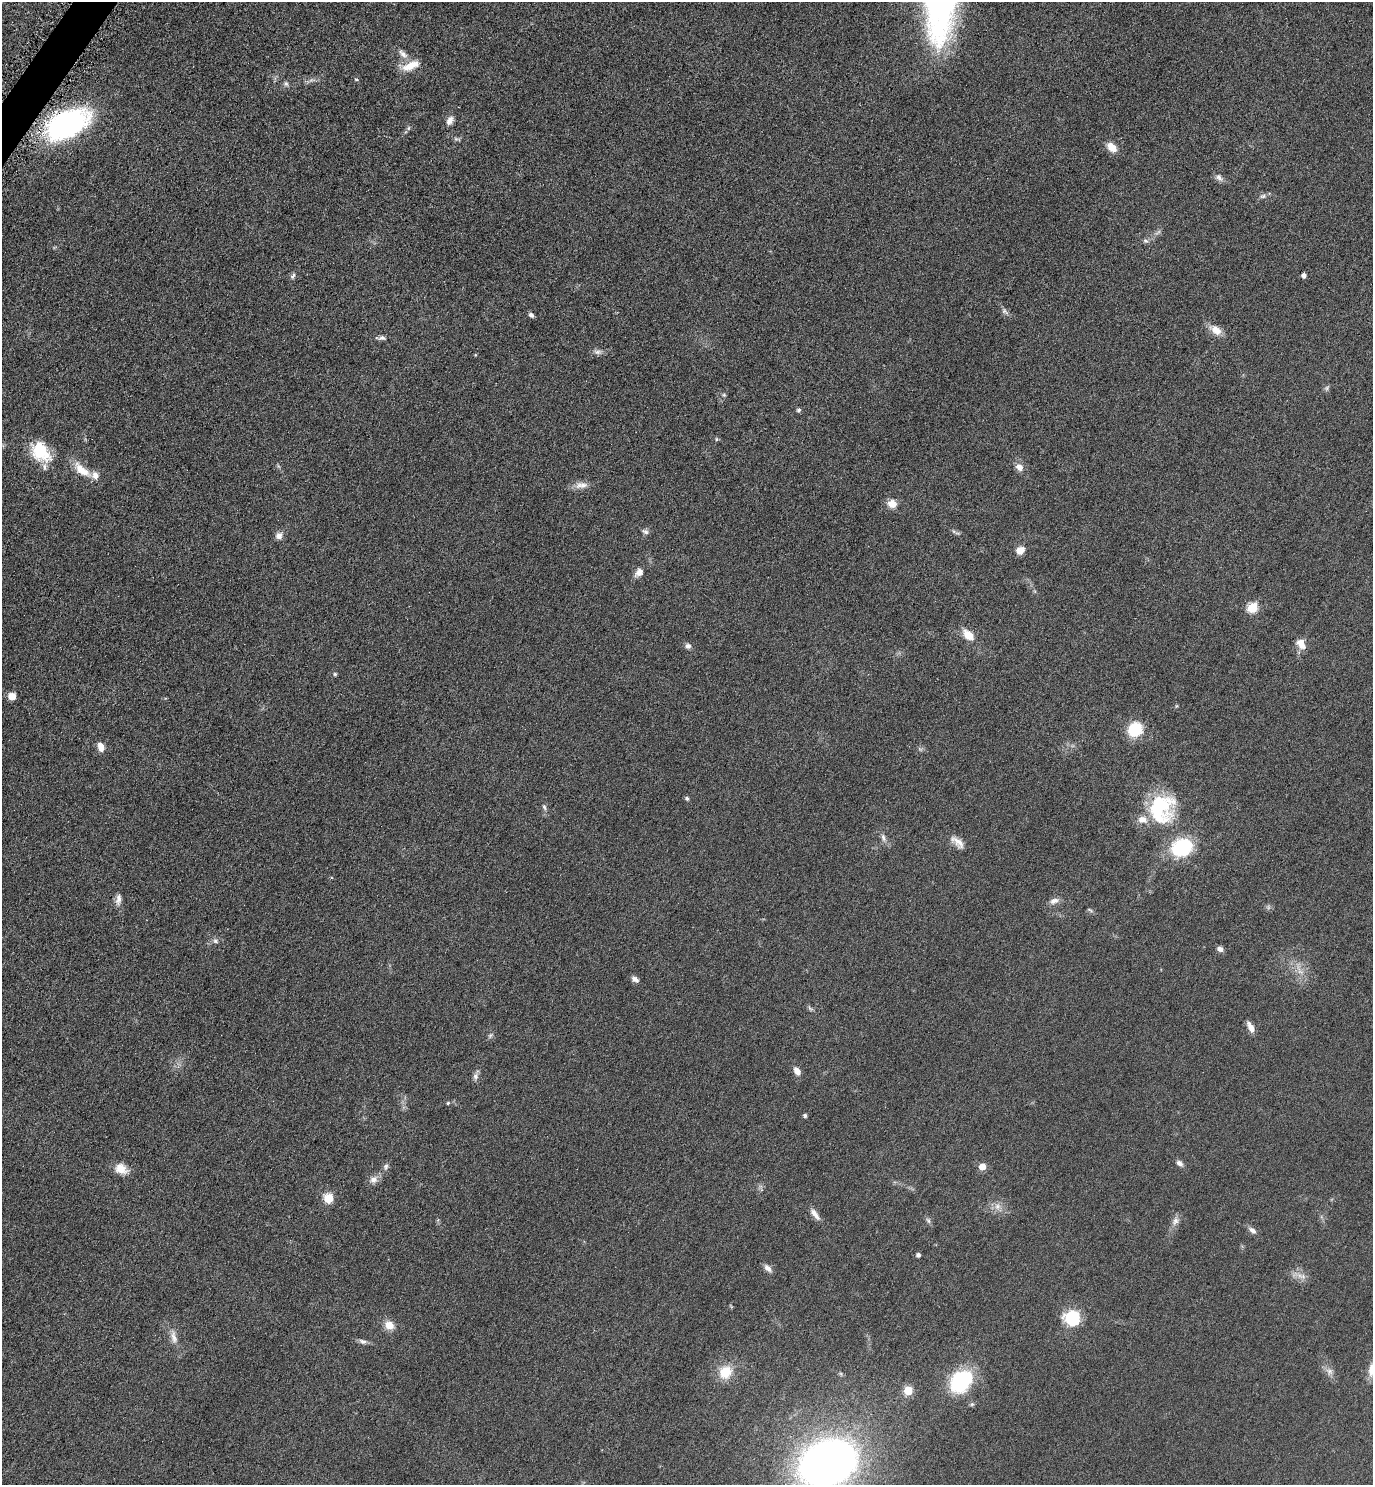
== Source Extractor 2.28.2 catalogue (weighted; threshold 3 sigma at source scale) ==
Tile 11 of 4 x 4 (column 3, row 3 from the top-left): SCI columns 2912-4282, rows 1497-2979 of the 5965 x 5960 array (HDU 1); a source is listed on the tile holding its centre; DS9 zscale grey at full resolution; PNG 1375 x 1487 px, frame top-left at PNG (2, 2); no overlay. Shown black and unused: <1% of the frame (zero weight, under 4 of 8 exposures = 1% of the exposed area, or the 3 px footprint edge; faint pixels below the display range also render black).
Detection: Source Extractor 2.28.2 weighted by HDU 2 'WHT'; one run over the whole footprint, this tile lists its part. Background 0.059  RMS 0.0082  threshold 0.0334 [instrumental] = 3 sigma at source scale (4.09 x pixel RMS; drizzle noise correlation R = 1.36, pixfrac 0.8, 0.05/0.05 arcsec/px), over >= 5 px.
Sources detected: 91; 2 too faint to see at this stretch — not listed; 3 inside a brighter listed object's ellipse — not listed separately; the other 86 listed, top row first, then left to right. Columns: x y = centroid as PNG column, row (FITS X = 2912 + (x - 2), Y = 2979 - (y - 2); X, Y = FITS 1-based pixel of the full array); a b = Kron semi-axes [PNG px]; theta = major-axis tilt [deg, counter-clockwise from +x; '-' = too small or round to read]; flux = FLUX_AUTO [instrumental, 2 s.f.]
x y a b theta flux
403 54 16 7 -41 4.5
411 65 22 9 24 11
356 79 5 4 - 1
286 84 7 6 - 1.8
450 120 11 7 60 4
66 124 37 21 27 170
408 128 6 4 88 1
1112 147 12 8 -44 8.5
1219 177 11 7 -51 2.9
1263 196 8 6 16 2
1145 241 7 5 -19 1.6
1304 275 4 4 - 3.2
293 276 9 5 60 1.8
1004 311 10 7 -54 2.2
531 315 6 5 - 2.1
1216 330 18 10 -36 7.5
382 338 9 6 8 2.2
597 352 12 6 0 2.8
475 355 5 3 - 0.56
724 395 5 5 - 1.1
799 410 5 4 - 1.6
716 439 6 4 90 0.9
40 451 23 16 -52 30
1020 467 10 8 -40 4.7
82 470 26 10 -40 13
581 485 19 9 5 5.8
892 504 12 11 - 6.1
645 531 10 6 -31 2
279 536 8 7 - 4.1
1020 550 8 7 - 7
639 572 12 8 45 4.7
1252 608 6 5 - 44
968 635 18 10 -45 9.1
1301 644 14 9 -55 6.8
688 646 8 7 - 2.4
335 674 4 4 - 0.97
12 696 5 5 - 17
1176 706 6 4 71 0.73
1135 729 17 15 40 21
101 747 10 7 -74 5.8
687 798 6 5 - 1.3
544 807 8 5 -75 1.7
1161 808 34 28 80 56
883 838 12 6 -73 2.9
957 842 21 9 -41 6.3
1182 848 25 20 21 40
118 899 15 7 81 4
1054 901 13 7 17 3.9
1090 910 8 3 -31 1
215 941 6 5 - 1.6
1220 949 7 6 - 2.8
1300 971 18 6 -57 6.1
635 979 9 6 -33 3
810 1008 9 3 -45 1.3
1250 1027 14 6 -62 4.9
490 1035 7 5 68 1.5
797 1071 10 7 -60 4.7
476 1076 10 7 73 2.8
448 1103 4 4 - 0.95
805 1115 4 4 - 1.7
1179 1163 9 6 -33 2.7
982 1166 5 5 - 12
386 1167 9 6 77 2.1
121 1169 15 12 -29 9.1
374 1179 11 9 17 4.6
328 1198 5 5 - 35
997 1206 10 8 -47 4.3
815 1214 17 6 -53 4.7
928 1220 9 5 -63 1.7
1175 1221 13 8 61 4.1
1252 1230 12 6 -41 3
918 1255 4 4 - 2.1
768 1268 11 6 -43 3.5
1303 1276 8 6 -39 2.9
1073 1318 7 6 - 130
389 1325 11 10 - 7.7
174 1337 19 7 -78 5.4
362 1341 11 6 -19 2.4
1372 1369 20 10 76 7.7
1329 1371 11 9 -52 3.9
725 1372 17 15 48 16
841 1374 6 4 -72 0.97
961 1381 24 17 45 63
908 1391 5 5 - 28
972 1404 6 4 44 1.2
827 1463 37 27 22 600
Overlapping masked pixels (flux is a lower limit): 1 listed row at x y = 66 124
Isophote crosses this tile's border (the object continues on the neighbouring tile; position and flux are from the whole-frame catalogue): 2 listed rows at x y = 1372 1369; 827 1463